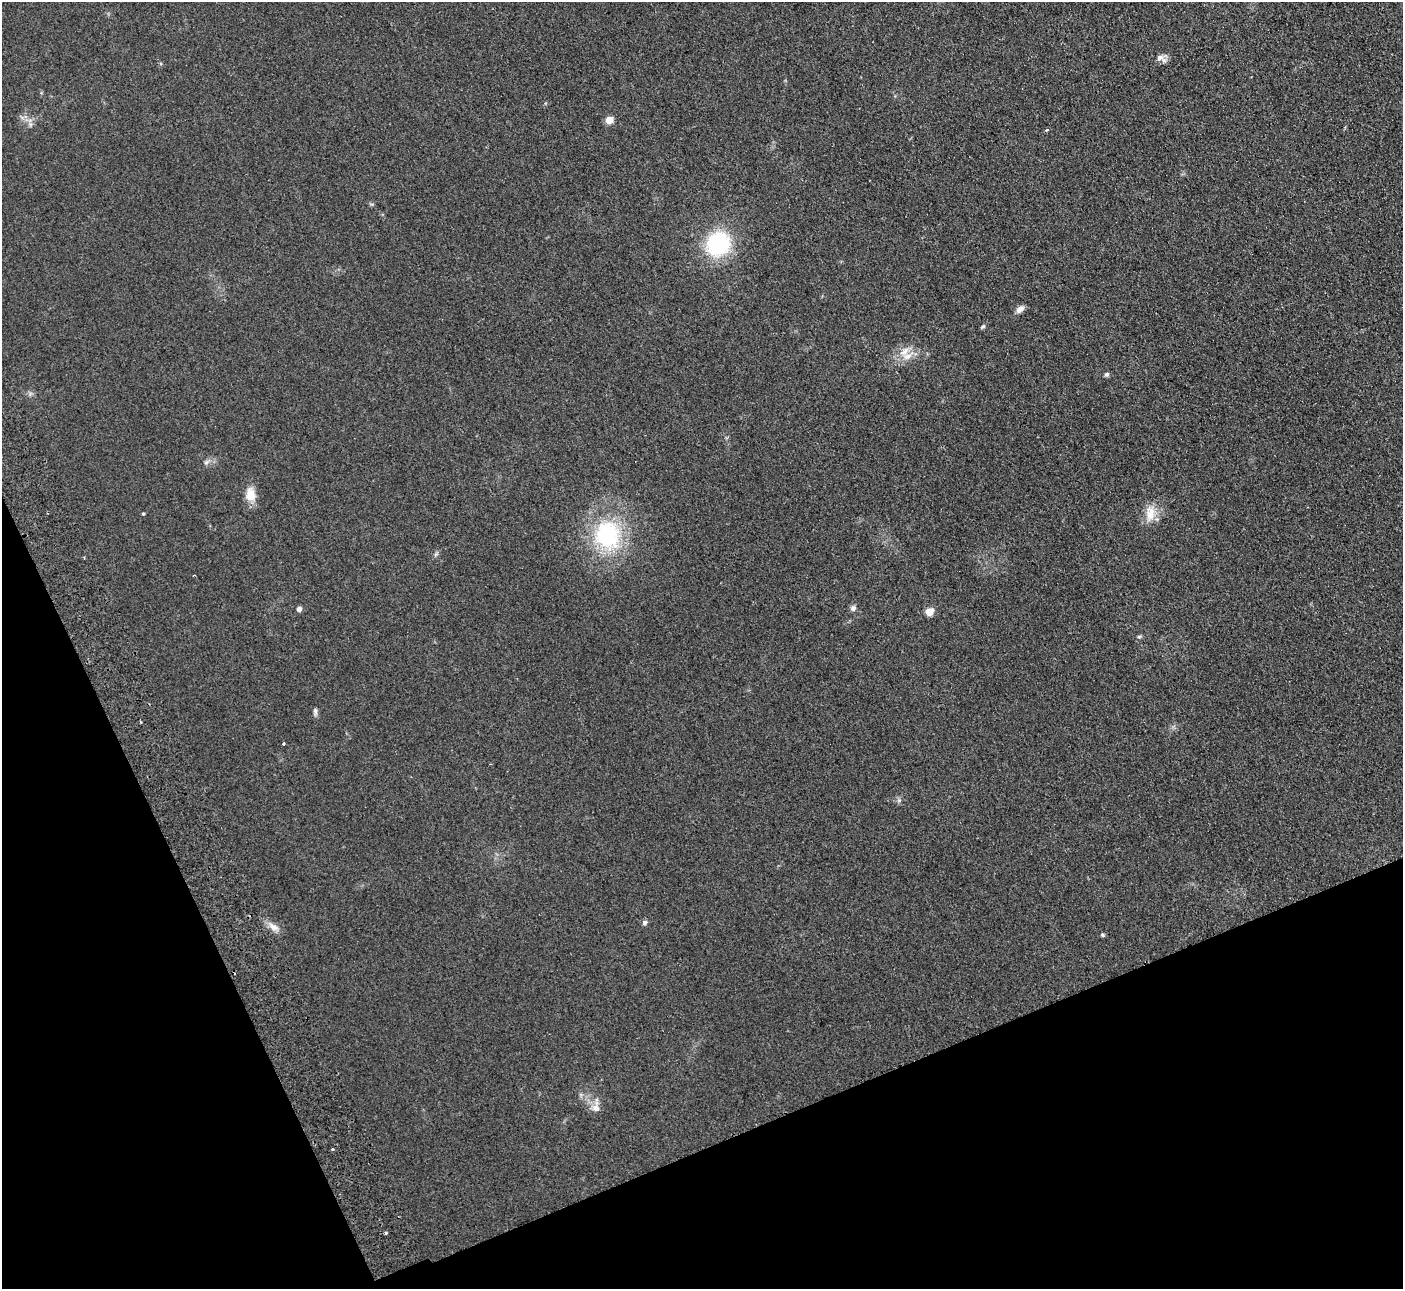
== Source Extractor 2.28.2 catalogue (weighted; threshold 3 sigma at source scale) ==
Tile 14 of 4 x 4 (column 2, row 4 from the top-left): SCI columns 1455-2855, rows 183-1469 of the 5710 x 5643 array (HDU 1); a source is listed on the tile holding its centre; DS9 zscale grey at full resolution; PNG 1405 x 1291 px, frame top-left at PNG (2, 2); no overlay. Shown black and unused: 21% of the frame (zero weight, under 2 of 3 exposures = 3% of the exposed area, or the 3 px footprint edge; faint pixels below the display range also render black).
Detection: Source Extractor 2.28.2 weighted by HDU 2 'WHT'; one run over the whole footprint, this tile lists its part. Background 0.0981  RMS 0.01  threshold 0.0467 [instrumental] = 3 sigma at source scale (4.5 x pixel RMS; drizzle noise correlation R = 1.50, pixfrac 1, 0.05/0.05 arcsec/px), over >= 5 px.
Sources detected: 28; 1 cosmic-ray / hot-pixel residue — not listed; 1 inside a brighter listed object's ellipse — not listed separately; the other 26 listed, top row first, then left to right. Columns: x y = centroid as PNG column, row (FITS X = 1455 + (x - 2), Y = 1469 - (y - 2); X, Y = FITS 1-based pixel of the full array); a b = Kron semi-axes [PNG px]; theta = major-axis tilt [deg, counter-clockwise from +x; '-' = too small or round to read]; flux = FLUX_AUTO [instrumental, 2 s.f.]
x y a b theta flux
1160 57 10 8 2 5.7
609 120 5 4 - 26
1046 130 4 3 - 1.9
718 244 21 18 48 110
1020 309 10 6 36 6
983 327 7 4 38 1.7
905 352 17 9 42 11
1107 374 6 5 - 2.1
206 462 7 6 - 2.6
250 495 18 13 -86 14
1150 513 22 13 86 16
143 514 4 3 - 1.2
607 535 37 33 -82 100
436 554 7 4 19 1.7
194 575 2 2 - 0.78
853 608 6 6 - 3.9
299 609 4 4 - 6.4
929 611 5 5 - 30
1139 637 6 4 16 1.6
315 712 11 5 -88 2.8
284 744 3 3 - 2.7
644 923 6 5 - 3.5
274 927 17 9 -36 8.2
1103 935 6 4 -15 1.6
596 1108 11 9 -28 7.4
385 1233 3 3 - 2.3